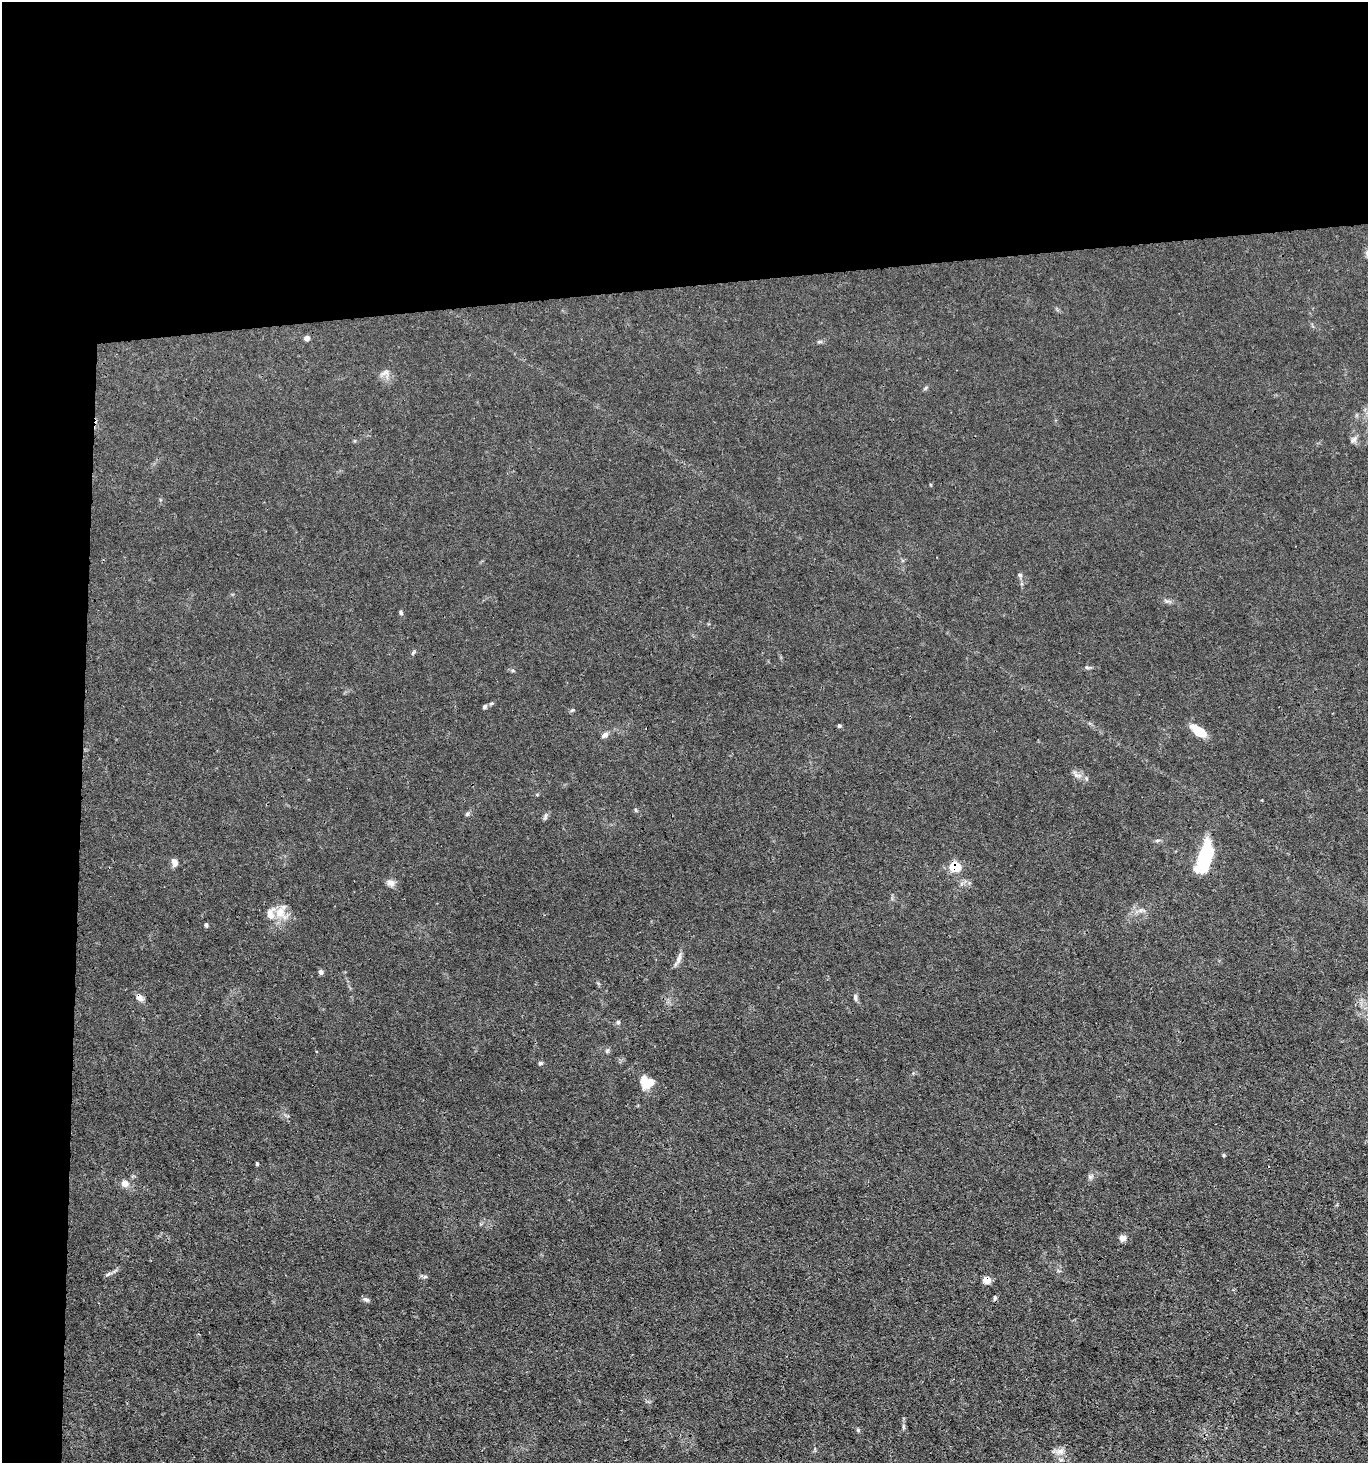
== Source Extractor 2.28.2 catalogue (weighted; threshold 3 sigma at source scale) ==
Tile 1 of 3 x 3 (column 1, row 1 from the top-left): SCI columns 138-1503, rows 2924-4384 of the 4355 x 4384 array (HDU 1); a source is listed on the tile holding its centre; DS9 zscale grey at full resolution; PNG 1370 x 1465 px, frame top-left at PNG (2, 2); no overlay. Shown black and unused: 24% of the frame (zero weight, under 3 of 4 exposures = <1% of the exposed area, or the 3 px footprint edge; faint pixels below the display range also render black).
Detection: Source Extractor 2.28.2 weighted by HDU 2 'WHT'; one run over the whole footprint, this tile lists its part. Background 0.0192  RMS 0.0031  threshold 0.0141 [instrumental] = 3 sigma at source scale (4.5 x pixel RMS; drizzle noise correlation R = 1.50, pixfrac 1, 0.05/0.05 arcsec/px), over >= 5 px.
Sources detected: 48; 1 cosmic-ray / hot-pixel residue — not listed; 2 inside a brighter listed object's ellipse — not listed separately; the other 45 listed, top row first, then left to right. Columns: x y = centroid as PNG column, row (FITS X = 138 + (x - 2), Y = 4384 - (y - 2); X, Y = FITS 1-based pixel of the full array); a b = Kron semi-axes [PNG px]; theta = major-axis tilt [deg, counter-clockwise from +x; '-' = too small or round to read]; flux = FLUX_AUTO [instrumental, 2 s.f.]
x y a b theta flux
307 338 6 6 - 1.1
820 342 7 4 -18 0.45
385 373 14 6 24 1.3
1354 439 11 6 48 1
1020 575 6 5 - 0.6
1167 601 9 3 4 0.69
401 612 6 5 - 0.51
413 652 7 5 62 0.5
1087 667 7 4 -2 0.53
484 707 6 5 - 0.61
573 710 6 3 -17 0.34
839 726 6 5 - 0.44
1198 730 17 8 -34 7.1
604 735 9 6 34 1.1
1077 775 12 6 -11 1.4
636 810 6 4 -88 0.39
467 814 6 5 - 0.51
545 817 9 5 77 0.67
1205 855 34 14 79 16
174 863 9 7 -76 1.5
955 866 6 5 - 17
391 883 11 9 -25 1.5
1141 910 7 4 71 0.61
280 912 16 15 - 4.6
206 925 5 4 - 0.48
679 958 16 6 75 1.5
321 972 6 5 - 0.89
139 997 10 6 -40 1.7
855 997 9 5 -77 0.77
618 1022 6 6 - 0.59
607 1051 7 4 59 0.52
540 1063 6 4 -14 0.52
646 1082 15 12 -25 5.7
1223 1155 5 3 - 0.35
257 1164 5 4 - 0.36
1090 1177 7 6 - 0.69
125 1183 10 10 - 1.7
1123 1238 8 7 - 1.7
107 1275 9 3 19 0.57
425 1277 6 4 1 0.55
986 1280 5 5 - 5.2
366 1300 9 5 -19 0.77
903 1426 6 4 -72 0.48
858 1430 7 4 -45 0.44
1060 1451 11 9 0 1.9
Overlapping masked pixels (flux is a lower limit): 4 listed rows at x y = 1205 855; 955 866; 139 997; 986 1280